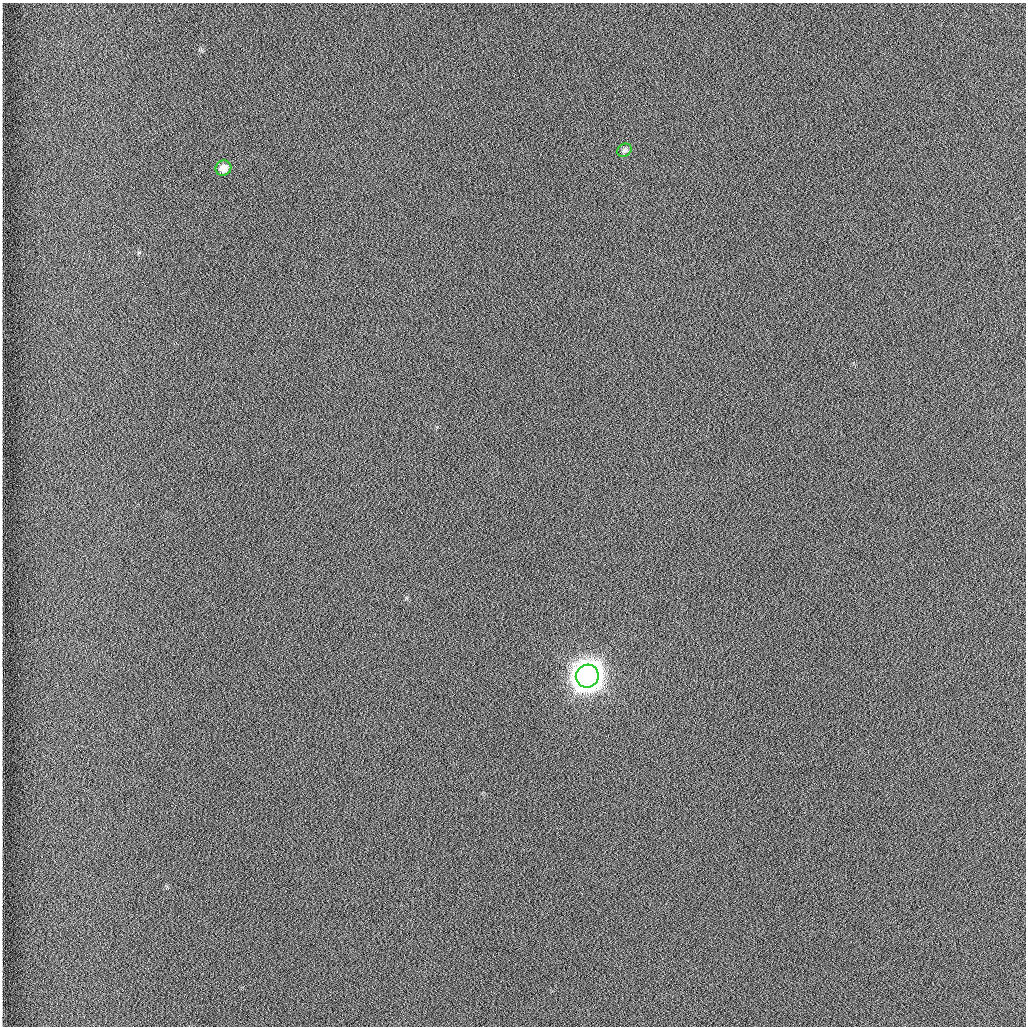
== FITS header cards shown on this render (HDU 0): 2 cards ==
NAXIS1  =                 1024 /fastest changing axis
NAXIS2  =                 1024 /next to fastest changing axis

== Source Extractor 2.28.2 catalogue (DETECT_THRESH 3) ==
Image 1024 x 1024 px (HDU 0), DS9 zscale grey, 1 PNG px = 1 image px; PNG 1028 x 1028 px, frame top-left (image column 1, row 1024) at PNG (2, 3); each listed source drawn as its Kron ellipse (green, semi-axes under 4 px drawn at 4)
Background 1260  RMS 5.9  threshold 17.7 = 3 sigma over >= 5 px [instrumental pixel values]
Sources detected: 3; all 3 listed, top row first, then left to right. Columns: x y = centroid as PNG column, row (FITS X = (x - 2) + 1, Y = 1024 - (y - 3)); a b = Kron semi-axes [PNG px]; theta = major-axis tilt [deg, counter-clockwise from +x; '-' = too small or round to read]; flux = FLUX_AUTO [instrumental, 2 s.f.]
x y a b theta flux
624 150 7 6 - 9.4e+02
223 168 8 7 - 3.9e+03
587 676 11 11 - 1.1e+06